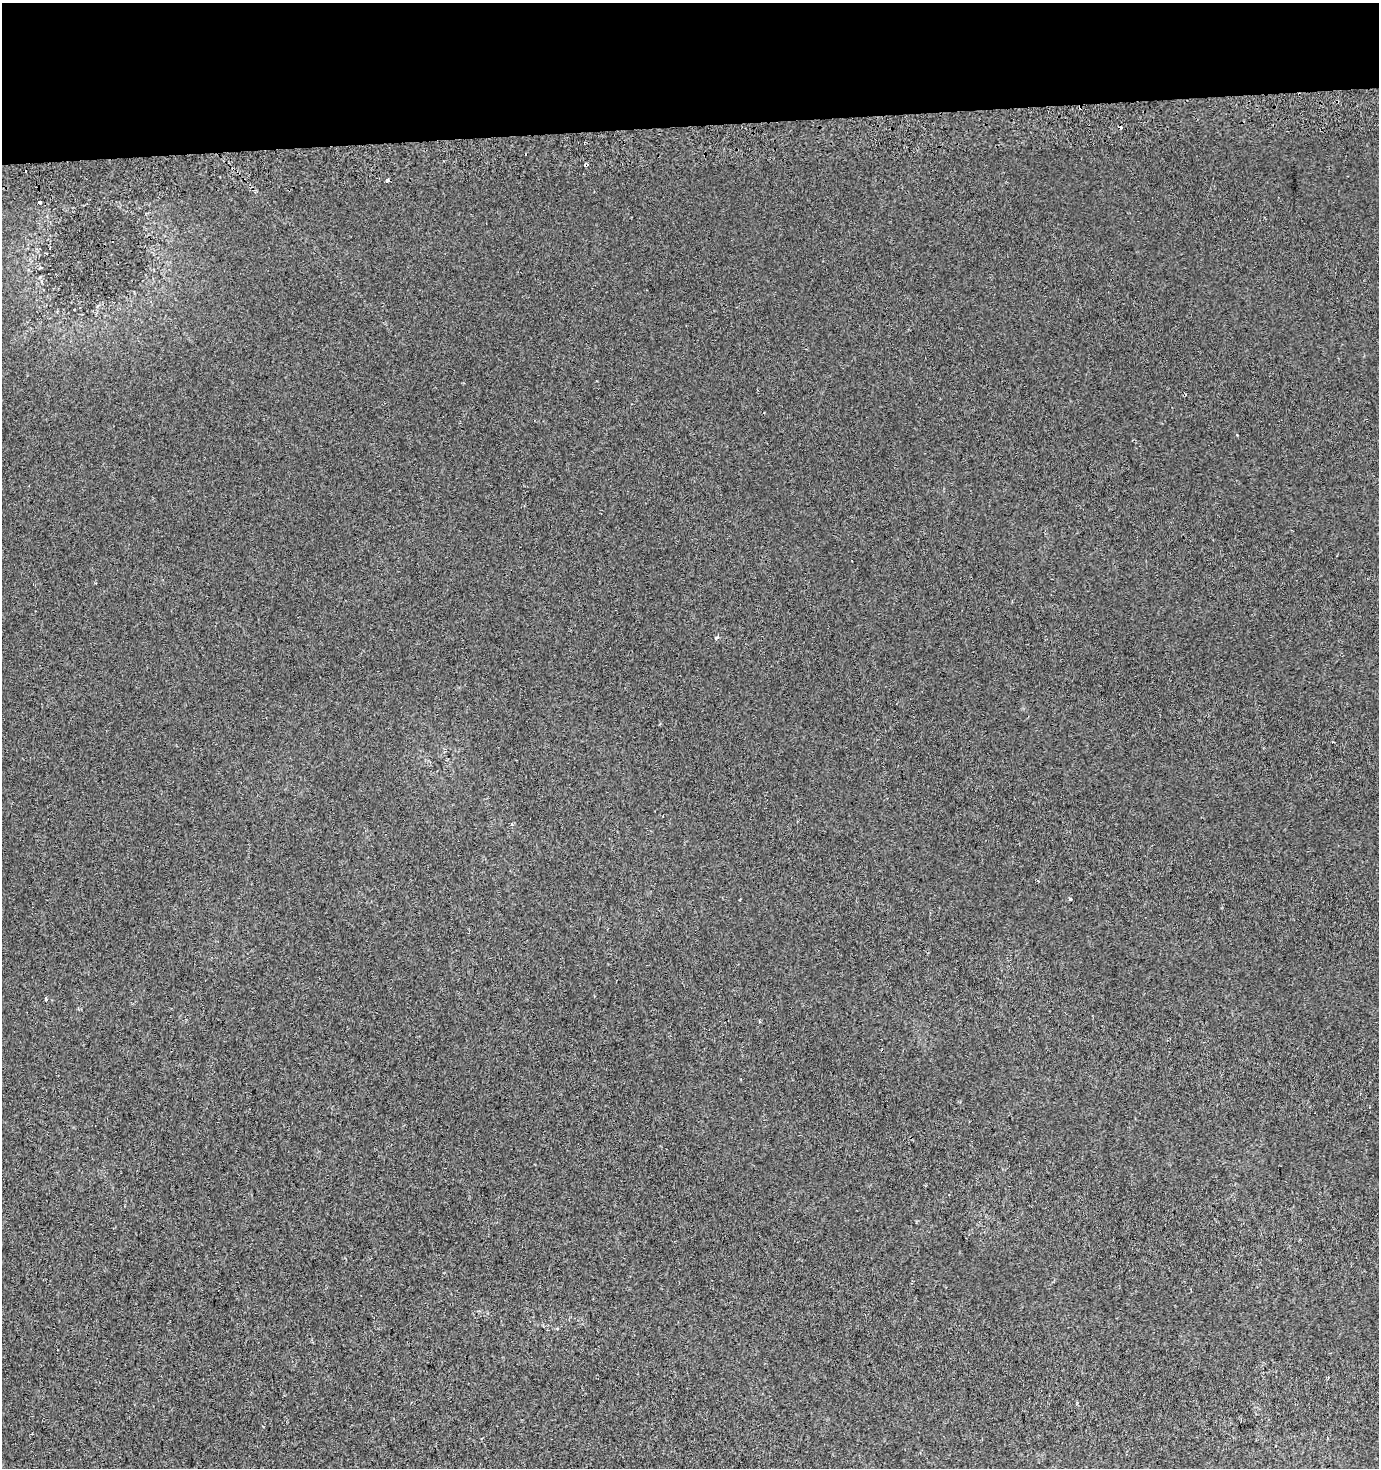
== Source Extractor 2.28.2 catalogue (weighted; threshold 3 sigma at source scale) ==
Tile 2 of 3 x 3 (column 2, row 1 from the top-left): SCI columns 1378-2754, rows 2972-4437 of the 4131 x 4478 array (HDU 1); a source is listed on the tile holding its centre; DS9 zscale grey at full resolution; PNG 1381 x 1470 px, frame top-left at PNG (2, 3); no overlay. Shown black and unused: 8% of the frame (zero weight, under 2 of 3 exposures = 2% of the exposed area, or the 3 px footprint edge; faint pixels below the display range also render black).
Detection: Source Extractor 2.28.2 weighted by HDU 2 'WHT'; one run over the whole footprint, this tile lists its part. Background 5.94e-04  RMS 0.0053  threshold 0.0239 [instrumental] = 3 sigma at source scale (4.5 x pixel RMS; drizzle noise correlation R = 1.50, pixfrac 1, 0.0396/0.0396 arcsec/px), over >= 5 px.
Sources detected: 8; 2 cosmic-ray / hot-pixel residue — not listed; the other 6 listed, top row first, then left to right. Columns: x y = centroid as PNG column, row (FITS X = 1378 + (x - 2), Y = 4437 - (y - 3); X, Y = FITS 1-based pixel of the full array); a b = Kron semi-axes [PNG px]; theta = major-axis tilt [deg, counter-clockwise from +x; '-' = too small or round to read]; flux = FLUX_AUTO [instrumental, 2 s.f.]
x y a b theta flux
387 180 4 3 - 5.4
39 202 3 3 - 1.5
716 638 5 4 - 1.5
1070 899 3 3 - 1.6
46 999 4 3 - 2.9
557 1328 4 3 - 0.63
Overlapping masked pixels (flux is a lower limit): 1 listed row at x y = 387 180